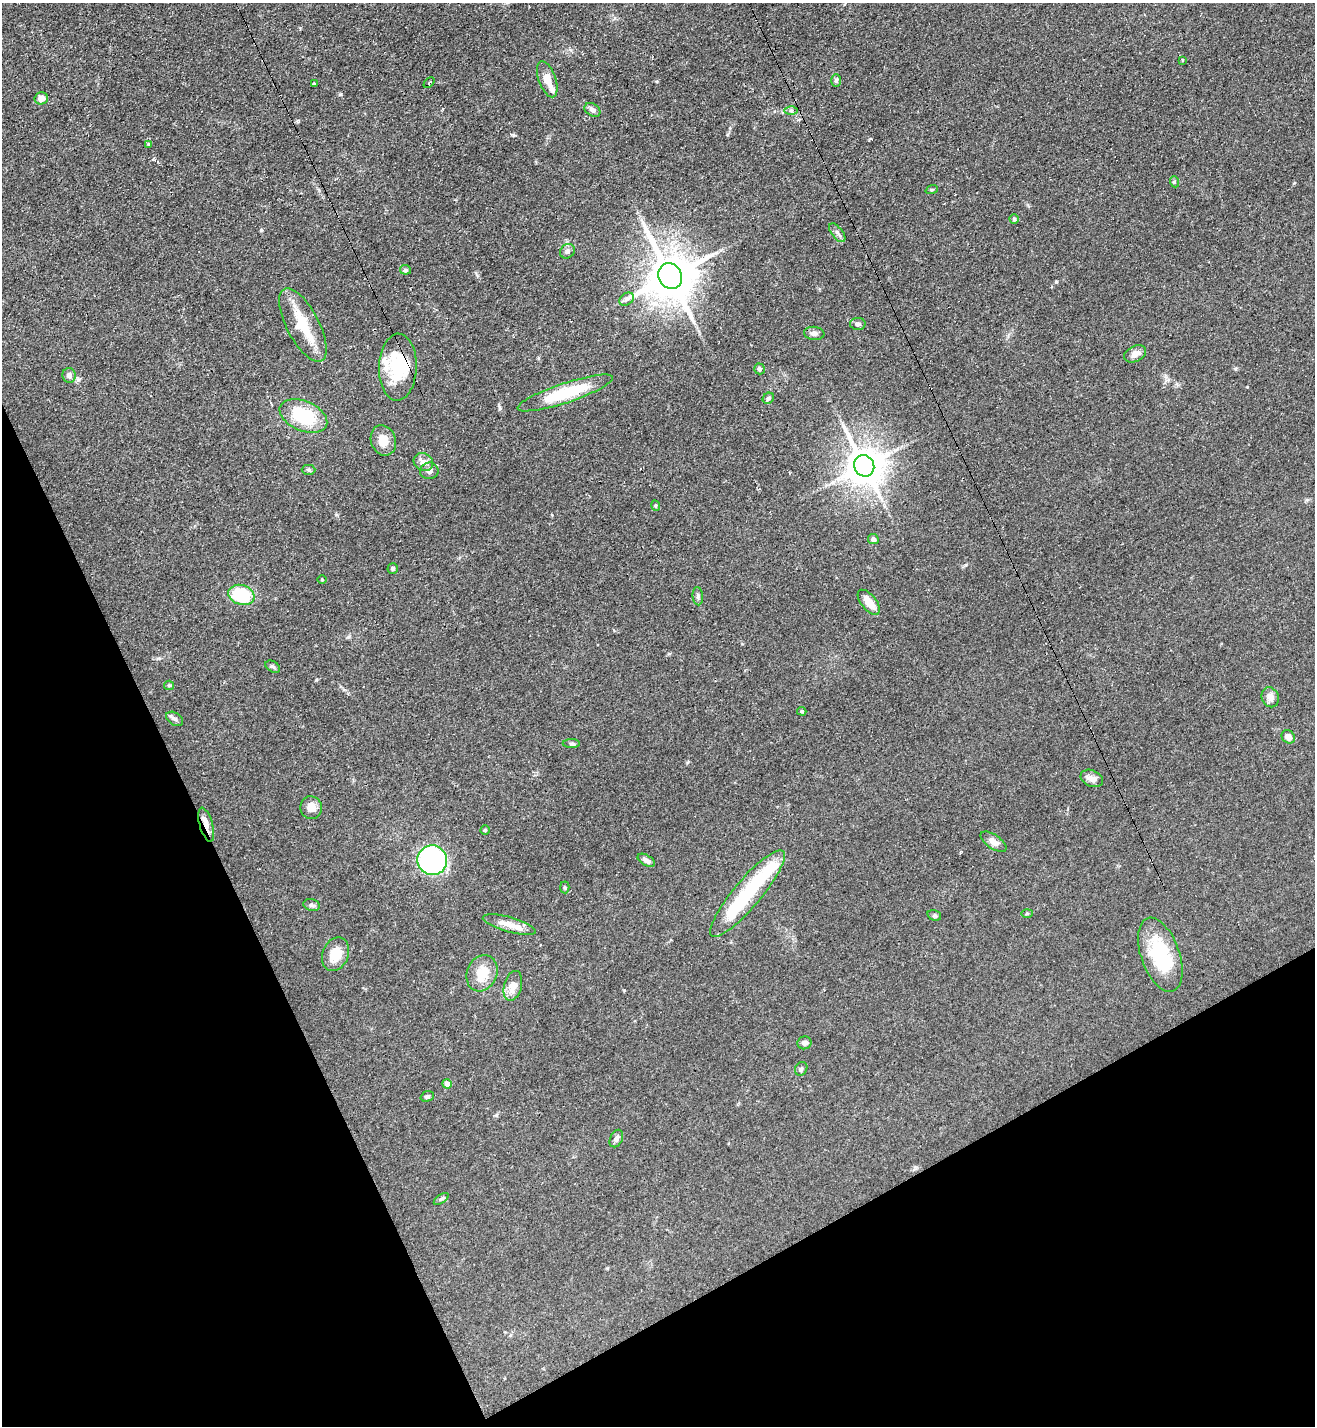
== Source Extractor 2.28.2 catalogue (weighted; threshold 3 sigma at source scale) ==
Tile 14 of 4 x 4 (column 2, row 4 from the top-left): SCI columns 1472-2784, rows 10-1433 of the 5708 x 5718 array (HDU 1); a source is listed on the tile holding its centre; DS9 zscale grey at full resolution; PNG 1317 x 1428 px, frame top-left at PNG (2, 3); each listed source drawn as its Kron ellipse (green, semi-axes under 4 px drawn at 4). Shown black and unused: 24% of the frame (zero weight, under 3 of 4 exposures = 1% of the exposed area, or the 3 px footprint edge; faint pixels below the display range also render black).
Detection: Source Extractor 2.28.2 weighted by HDU 2 'WHT'; one run over the whole footprint, this tile lists its part. Background 0.063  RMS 0.0057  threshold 0.0258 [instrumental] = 3 sigma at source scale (4.5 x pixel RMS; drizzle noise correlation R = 1.50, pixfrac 1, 0.05/0.05 arcsec/px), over >= 5 px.
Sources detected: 82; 3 inside a brighter object's white glare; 4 cosmic-ray / hot-pixel residue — neither listed nor drawn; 6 inside a brighter listed object's ellipse — not listed separately; the other 69 listed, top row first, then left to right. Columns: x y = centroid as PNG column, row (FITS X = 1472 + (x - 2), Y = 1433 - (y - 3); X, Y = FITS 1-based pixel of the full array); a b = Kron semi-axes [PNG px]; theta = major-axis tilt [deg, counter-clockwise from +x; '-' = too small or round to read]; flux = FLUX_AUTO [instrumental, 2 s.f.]
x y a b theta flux
1182 61 4 3 - 3
547 79 19 8 -70 7.1
836 80 6 5 - 1.2
429 83 6 2 44 0.65
314 84 3 2 - 0.69
41 98 7 6 - 4
592 110 8 6 -34 2.3
791 111 6 4 0 1.1
149 145 3 3 - 1.4
1175 182 6 4 -69 0.75
932 190 6 4 19 0.71
1014 219 4 4 - 0.86
837 233 11 5 -52 2
567 251 8 6 41 2.1
405 270 5 5 - 1.2
670 276 13 11 -62 2600
626 299 8 6 36 1.7
858 324 8 6 -1 1.9
303 325 40 16 -62 21
814 333 10 6 -6 2.1
1135 354 12 7 26 3.6
398 367 33 18 88 27
759 369 5 5 - 1.5
69 375 7 6 - 2.3
565 393 50 10 18 32
768 398 6 5 - 1.3
303 416 25 15 -23 29
383 440 15 12 -70 7.9
423 462 10 8 -36 3.1
864 466 11 10 - 1400
309 470 7 5 0 0.96
429 471 9 8 - 2.3
656 506 5 3 - 0.68
873 539 5 5 - 2.2
393 568 5 5 - 1.1
322 580 5 3 - 0.49
241 595 13 10 -19 34
698 596 9 5 -86 1.2
869 602 15 7 -51 7.5
273 667 8 5 -31 1.2
169 685 5 4 - 0.67
1270 697 10 8 -67 4
802 711 5 3 - 0.74
175 719 9 6 -32 1.6
1288 737 7 6 - 3.6
571 744 8 4 0 1.1
1092 778 11 8 -23 3.2
311 808 11 11 - 4.8
206 825 17 6 -74 4.2
485 830 4 4 - 0.74
993 842 15 6 -34 3.6
432 860 15 14 - 160
646 860 9 5 -31 2.5
565 887 6 4 -86 0.85
747 893 55 13 50 46
312 905 8 6 -16 1.4
1027 913 6 4 2 0.77
934 915 7 5 -16 0.94
509 925 27 7 -16 6.9
336 954 17 13 67 9.4
1160 955 39 19 -70 36
482 973 19 15 67 11
513 986 15 9 75 6.3
804 1043 7 6 - 2
801 1069 7 6 - 1.2
447 1084 5 4 - 4.5
427 1096 7 5 19 1.2
616 1138 9 6 64 1.8
441 1199 8 4 34 1.1
Overlapping masked pixels (flux is a lower limit): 2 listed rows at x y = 398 367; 206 825
Unlisted compact peaks at least as high as the median listed source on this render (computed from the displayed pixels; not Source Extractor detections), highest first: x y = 261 230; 1056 282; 340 94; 513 135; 965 565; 500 408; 316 680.